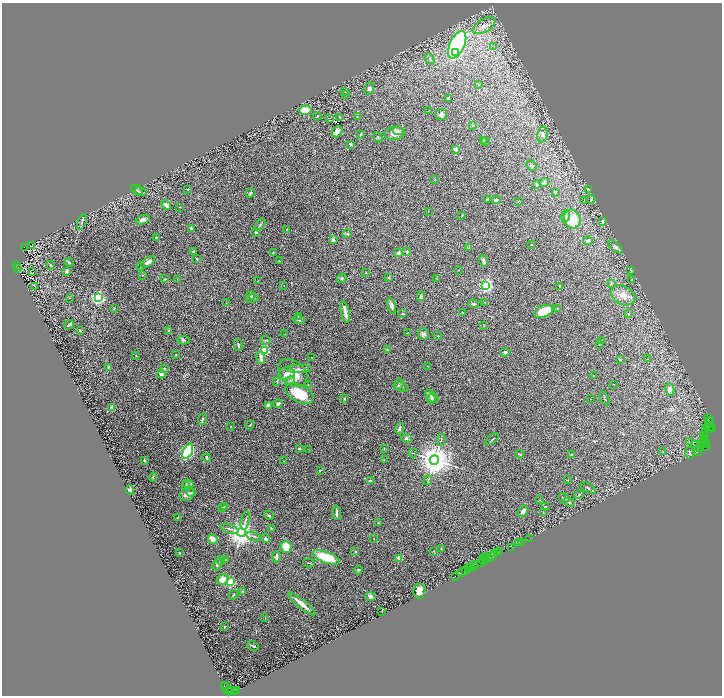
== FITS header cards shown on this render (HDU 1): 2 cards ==
NAXIS1  =                 1440
NAXIS2  =                 1387

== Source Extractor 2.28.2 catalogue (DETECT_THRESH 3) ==
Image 1440 x 1387 px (HDU 1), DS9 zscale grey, zoomed out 1/2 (1 PNG px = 2 x 2 image px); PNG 724 x 698 px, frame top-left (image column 1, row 1386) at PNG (2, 3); each listed source drawn as its Kron ellipse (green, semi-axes under 4 px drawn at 4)
Background 2.36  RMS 0.049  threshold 0.148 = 3 sigma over >= 5 px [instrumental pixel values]
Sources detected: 332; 47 cannot appear on this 1/2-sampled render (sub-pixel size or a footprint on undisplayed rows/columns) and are neither listed nor drawn; the other 285 listed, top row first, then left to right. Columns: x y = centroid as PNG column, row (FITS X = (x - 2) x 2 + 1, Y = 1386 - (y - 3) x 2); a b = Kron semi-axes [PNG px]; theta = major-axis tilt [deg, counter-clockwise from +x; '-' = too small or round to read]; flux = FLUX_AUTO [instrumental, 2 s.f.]
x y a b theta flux
484 26 12 6 29 70
457 45 15 7 65 1400
494 46 3 2 - 6.6
455 53 3 3 - 480
430 59 6 3 -55 13
478 85 3 2 - 4.4
369 88 6 4 70 26
345 92 2 2 - 3.3
345 95 3 2 - 2.9
448 98 4 2 - 14
305 110 6 4 2 170
429 111 2 1 - 3.6
441 115 6 5 - 27
317 116 4 2 - 5.2
357 116 2 2 - 3.1
340 117 2 2 - 4.9
329 118 3 2 - 3.7
472 125 3 2 - 4.9
398 131 5 4 - 16
337 132 6 4 50 60
394 133 10 6 3 66
360 134 3 2 - 7.3
542 134 8 5 79 27
377 137 5 3 - 9
483 140 3 2 - 4.7
485 142 2 2 - 5.9
350 144 4 3 - 16
455 149 2 2 - 89
531 166 6 3 -51 13
435 180 3 1 - 3.1
544 182 5 4 - 17
537 184 4 2 - 6.8
588 189 4 3 - 14
137 190 6 2 -33 8.4
188 190 2 2 - 5.3
141 191 6 3 -17 16
555 192 3 2 - 11
250 193 5 3 - 12
488 199 3 2 - 13
591 199 4 3 - 8.8
496 200 4 2 - 22
518 201 3 2 - 4.6
584 201 3 2 - 2.9
166 205 5 3 - 44
180 207 2 1 - 5.5
428 211 2 2 - 2.9
462 215 2 1 - 5.1
566 216 6 4 74 21
572 219 10 8 -67 240
143 220 7 4 19 49
602 221 3 3 - 14
82 222 8 3 66 18
260 225 7 3 49 11
191 229 3 2 - 33
287 229 2 2 - 21
256 232 2 2 - 16
347 234 4 3 - 15
156 238 3 2 - 12
333 240 2 2 - 100
588 241 4 4 - 25
531 244 2 1 - 4.8
32 246 2 1 - 3.3
24 247 3 2 - 480
469 247 3 2 - 4.9
615 247 9 3 -40 25
193 252 3 3 - 15
407 252 3 3 - 17
273 253 2 2 - 4.9
399 253 4 3 - 21
197 259 3 3 - 7.7
279 261 3 2 - 6.6
483 261 5 2 - 40
148 262 8 4 36 48
69 263 5 3 - 8.2
51 265 4 2 - 7.9
16 266 3 2 - 2600
141 267 3 2 - 7.4
18 268 2 1 - 460
458 270 2 2 - 3.2
631 270 3 3 - 5.7
67 271 4 3 - 20
33 272 2 1 - 53
366 273 2 2 - 4.1
143 275 3 2 - 3.4
389 277 3 2 - 6.2
342 278 5 3 - 12
436 278 3 2 - 3.6
165 279 2 2 - 6.5
177 280 3 2 - 4.7
631 280 3 2 - 5.1
258 281 3 2 - 3.6
611 284 3 3 - 8.6
284 285 2 1 - 2.8
486 285 3 3 - 2200
35 286 2 1 - 2.6
560 286 2 2 - 3.9
623 295 13 9 -25 92
251 296 5 4 - 13
421 296 5 3 - 24
70 298 2 2 - 3.1
98 298 3 3 - 2600
252 299 7 2 15 7.7
485 302 2 2 - 4.8
226 303 3 2 - 3.5
473 304 5 3 - 16
391 306 8 4 -74 37
114 308 3 2 - 4.4
558 309 4 3 - 9.4
544 311 10 6 24 240
345 312 11 2 -77 57
463 313 3 3 - 6.3
628 313 4 3 - 9.7
403 314 3 3 - 10
298 316 2 2 - 4.3
299 320 6 3 -14 14
69 325 5 3 - 15
484 325 4 2 - 3.8
80 330 3 3 - 12
169 331 3 3 - 20
408 333 2 2 - 6
285 334 2 2 - 3.6
423 334 6 5 - 26
438 336 3 2 - 6.3
183 340 6 4 1 15
265 340 5 3 - 12
601 341 3 3 - 6.9
599 344 2 2 - 3.2
238 345 6 3 -78 10
265 350 3 3 - 830
387 350 2 2 - 6.9
505 352 4 3 - 15
176 355 3 2 - 4.2
136 356 3 2 - 4.2
261 358 6 3 -83 42
312 358 2 1 - 3.6
648 359 2 1 - 2.7
620 360 3 2 - 8.2
427 366 2 1 - 2.4
109 368 2 2 - 76
164 368 3 3 - 7.5
299 369 13 4 0 43
286 373 8 6 11 45
293 373 16 12 -42 180
161 374 4 3 - 40
593 376 2 2 - 4.7
277 381 3 3 - 8.5
290 381 6 4 51 21
399 384 6 3 72 12
614 384 2 2 - 2.7
308 385 3 2 - 4
401 387 8 2 -20 13
670 389 6 4 -74 48
299 394 15 8 -28 270
432 396 8 3 -45 20
605 398 7 2 -62 8.7
344 399 3 2 - 11
431 399 5 4 - 15
590 399 2 1 - 2.4
278 404 4 4 - 21
268 405 4 3 - 17
112 408 4 3 - 79
709 418 2 1 - 230
202 419 6 3 67 15
711 420 3 1 - 330
709 422 5 1 - 470
250 425 5 2 - 7.1
708 425 4 1 - 1600
710 426 2 2 - 490
231 427 2 1 - 3
399 428 6 3 67 20
709 428 5 1 - 420
705 429 3 2 - 250
713 429 2 1 - 450
703 435 2 1 - 380
705 436 2 1 - 510
407 438 5 4 - 12
492 439 8 2 38 11
704 439 3 1 - 610
441 440 6 1 75 8.2
689 441 3 2 - 2.9
703 441 2 2 - 420
706 441 2 2 - 300
703 443 3 2 - 6300
706 444 2 1 - 1000
695 445 2 1 - 3.6
701 445 3 3 - 1700
707 446 2 2 - 230
299 448 2 2 - 36
308 449 2 1 - 2.8
384 449 3 2 - 6.9
699 449 3 1 - 440
188 451 8 4 65 1200
663 452 3 3 - 5
698 452 2 1 - 230
413 453 4 2 - 9.1
689 453 6 2 -82 10
519 454 4 1 - 9.8
572 454 4 3 - 8.1
207 458 4 3 - 15
144 460 4 2 - 8.5
384 460 3 2 - 4.1
434 460 5 4 - 20000
284 461 2 2 - 3.5
320 470 3 1 - 6
153 477 4 3 - 9.6
428 480 5 2 - 8.1
568 480 2 1 - 2.8
370 481 3 2 - 15
188 484 5 3 - 15
185 486 4 2 - 5.9
588 488 9 2 -34 10
130 490 4 3 - 20
191 492 4 3 - 10
187 495 8 6 26 59
579 495 5 2 - 8.7
564 498 6 4 -29 14
539 500 2 2 - 4.2
569 502 6 3 -26 16
225 506 3 2 - 12
545 507 4 3 - 16
223 508 3 2 - 6.9
523 511 6 4 48 32
337 513 7 2 -86 26
544 513 3 3 - 6.5
269 515 5 3 - 13
177 518 3 2 - 8.8
245 521 9 2 77 20
378 523 3 2 - 7.8
271 528 4 3 - 9.1
230 529 10 3 -19 22
241 533 4 4 - 12000
254 536 7 2 -16 14
266 538 5 3 - 17
530 538 2 1 - 170
213 539 5 3 - 110
374 539 2 1 - 2.6
519 542 3 2 - 770
522 542 2 1 - 110
286 547 6 5 - 150
511 547 3 1 - 320
441 549 4 3 - 8.2
355 551 3 2 - 4.9
434 551 3 2 - 4.9
500 551 2 1 - 140
179 553 3 2 - 4.6
497 553 4 2 - 1700
495 554 4 1 - 1200
276 557 6 3 88 35
326 557 14 5 -19 310
492 557 4 2 - 960
399 558 2 2 - 220
485 558 5 2 - 1100
487 558 3 2 - 900
226 559 2 2 - 4.3
489 559 3 1 - 800
221 560 4 3 - 8.2
482 560 2 1 - 710
309 563 6 2 -12 8.7
481 563 4 1 - 520
217 564 6 4 62 27
474 565 3 2 - 460
473 567 2 1 - 330
468 568 3 1 - 960
471 568 2 1 - 220
358 570 4 3 - 10
466 570 3 1 - 440
462 572 5 3 - 1200
455 576 2 1 - 350
223 579 6 5 - 100
231 582 3 3 - 850
243 591 4 3 - 9
419 591 7 6 - 87
233 595 5 3 - 9.4
370 596 5 4 - 27
302 604 17 3 -39 93
382 611 2 1 - 5.6
265 618 4 2 - 5.2
224 627 3 2 - 5.7
253 646 6 2 -25 15
224 686 2 1 - 160
227 689 7 3 -62 2300
229 690 3 1 - 1200
231 690 3 2 - 3400
236 690 2 1 - 420
234 692 3 1 - 190
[47 sub-pixel or undisplayed-footprint detections neither listed nor drawn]